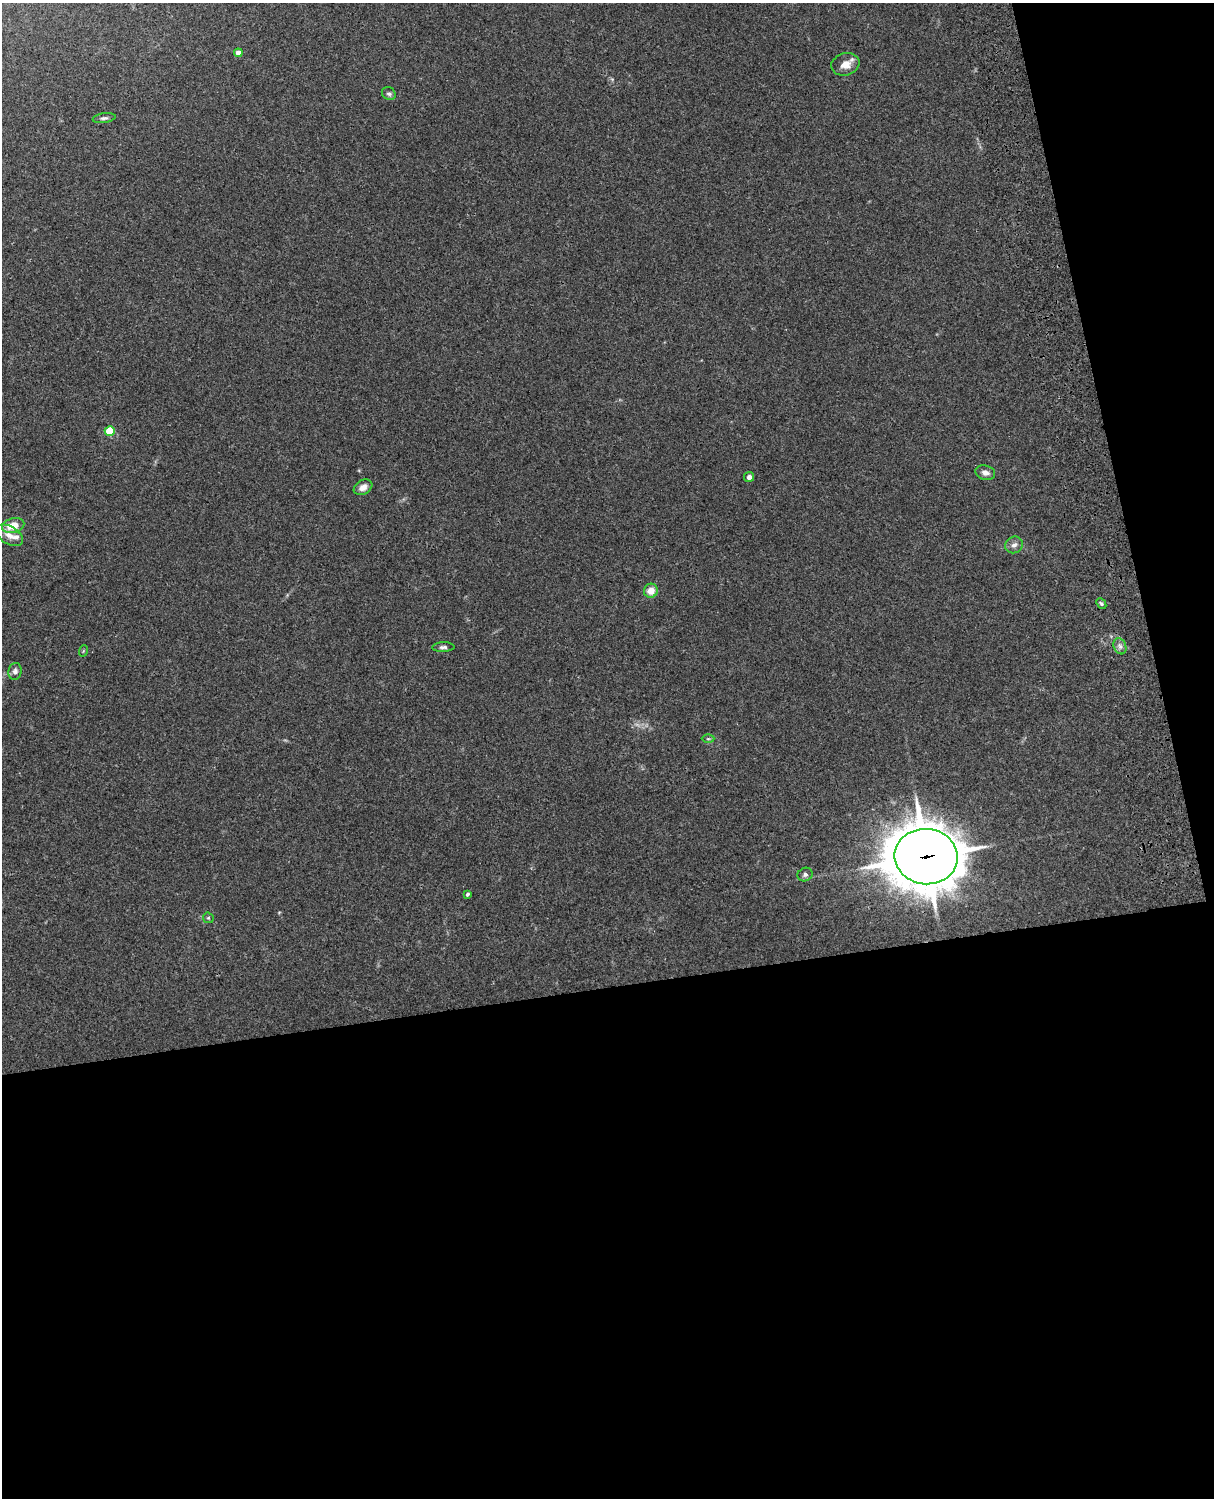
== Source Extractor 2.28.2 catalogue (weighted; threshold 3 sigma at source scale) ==
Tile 12 of 4 x 3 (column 4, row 3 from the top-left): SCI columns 3757-4968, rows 165-1660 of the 5089 x 4928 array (HDU 1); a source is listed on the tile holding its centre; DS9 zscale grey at full resolution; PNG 1216 x 1500 px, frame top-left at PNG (2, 3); each listed source drawn as its Kron ellipse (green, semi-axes under 4 px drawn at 4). Shown black and unused: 39% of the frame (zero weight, under 3 of 4 exposures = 6% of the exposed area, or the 3 px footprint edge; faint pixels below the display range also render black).
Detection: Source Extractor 2.28.2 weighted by HDU 2 'WHT'; one run over the whole footprint, this tile lists its part. Background 0.134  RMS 0.0069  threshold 0.0312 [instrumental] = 3 sigma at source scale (4.5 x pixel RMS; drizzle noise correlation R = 1.50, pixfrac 1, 0.05/0.05 arcsec/px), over >= 5 px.
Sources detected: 23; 1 inside a brighter listed object's ellipse — not listed separately; the other 22 listed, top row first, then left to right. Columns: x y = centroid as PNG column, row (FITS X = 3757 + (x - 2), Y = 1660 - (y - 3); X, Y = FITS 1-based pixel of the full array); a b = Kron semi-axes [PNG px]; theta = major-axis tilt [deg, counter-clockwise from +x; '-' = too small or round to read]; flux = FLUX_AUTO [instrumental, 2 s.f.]
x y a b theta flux
238 53 4 4 - 5.9
845 64 14 11 15 7.1
389 94 7 6 - 1.5
104 118 11 4 9 1.7
110 431 5 5 - 28
985 473 10 7 -17 3.3
749 477 5 5 - 2.6
363 487 10 7 31 4.4
13 526 11 7 14 12
9 535 15 8 -30 5.9
1014 545 9 8 - 3.2
651 591 7 7 - 7.6
1101 604 6 4 -49 1.2
1120 646 8 6 -68 2.7
443 647 11 4 3 1.9
83 651 6 3 71 0.69
15 671 8 6 80 2.7
708 739 6 4 0 0.98
926 857 31 27 -7 3200
805 875 8 6 27 2.1
467 894 4 3 - 1.1
208 918 6 5 - 0.95
Overlapping masked pixels (flux is a lower limit): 1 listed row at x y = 926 857